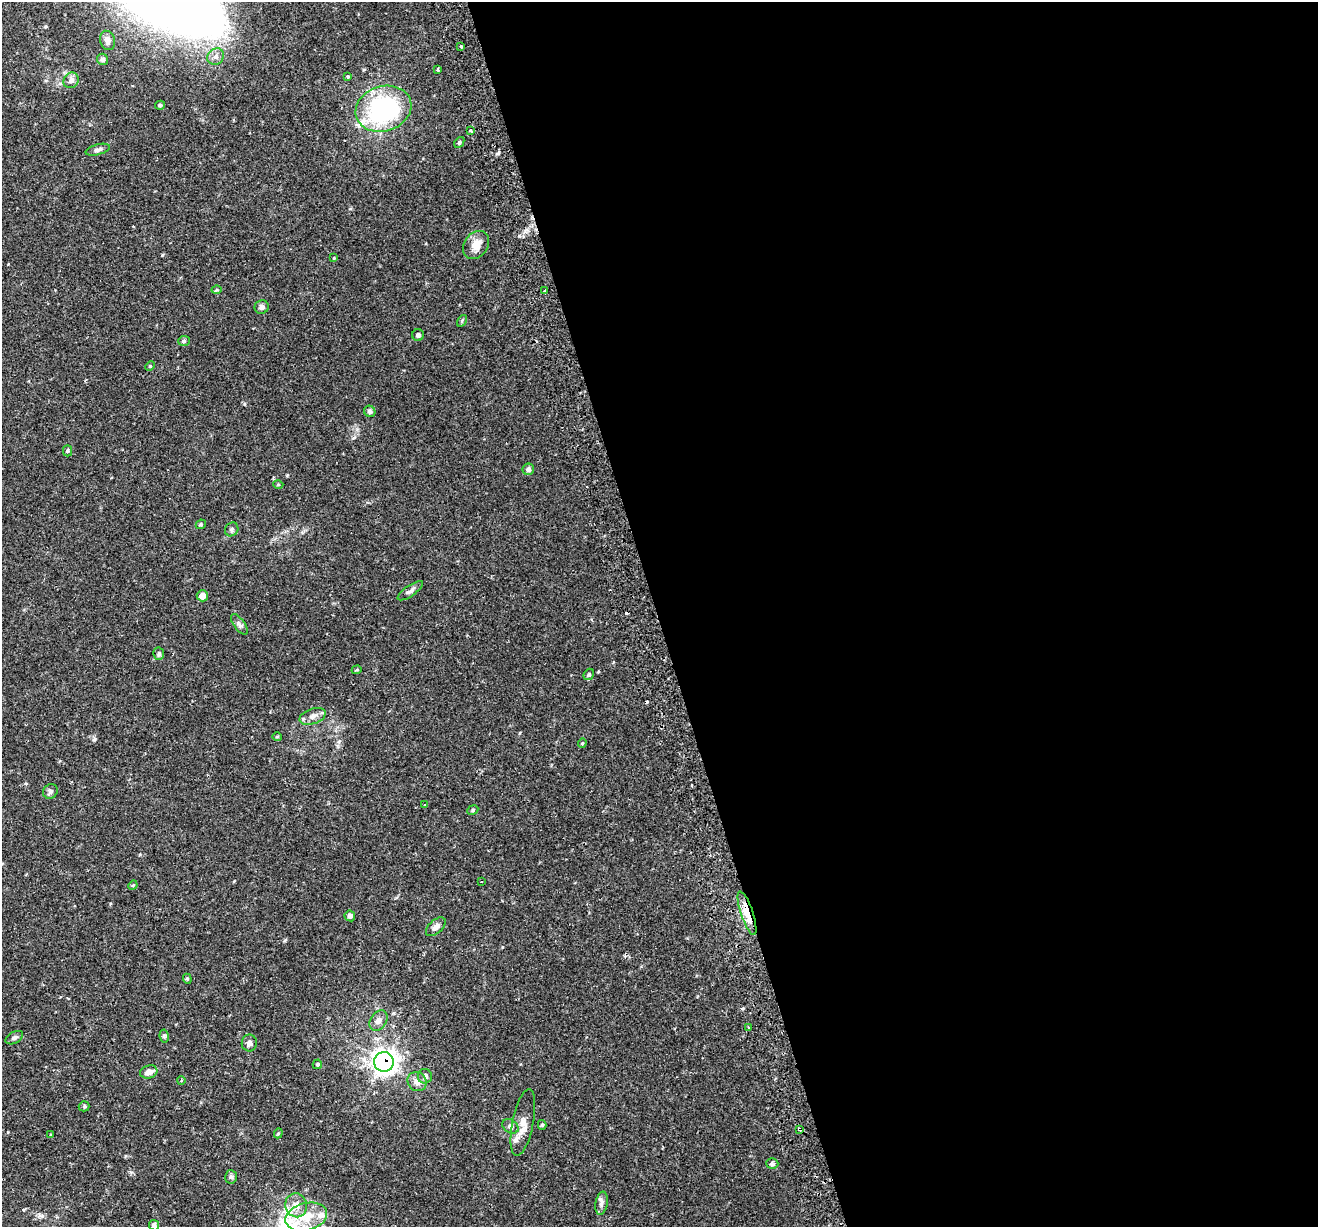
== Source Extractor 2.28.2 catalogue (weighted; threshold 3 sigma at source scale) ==
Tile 8 of 4 x 4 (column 4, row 2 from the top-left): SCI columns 4009-5324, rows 2632-3856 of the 5379 x 5211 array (HDU 1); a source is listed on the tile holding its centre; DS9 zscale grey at full resolution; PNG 1320 x 1229 px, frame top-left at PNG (2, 2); each listed source drawn as its Kron ellipse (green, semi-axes under 4 px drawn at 4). Shown black and unused: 50% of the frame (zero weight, under 2 of 3 exposures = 5% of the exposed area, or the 3 px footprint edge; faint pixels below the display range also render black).
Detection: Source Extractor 2.28.2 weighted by HDU 2 'WHT'; one run over the whole footprint, this tile lists its part. Background 0.0486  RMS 0.0036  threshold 0.0161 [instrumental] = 3 sigma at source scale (4.5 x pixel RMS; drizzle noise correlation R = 1.50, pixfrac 1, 0.0396/0.0396 arcsec/px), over >= 5 px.
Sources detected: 74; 4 cosmic-ray / hot-pixel residue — neither listed nor drawn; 1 inside a brighter listed object's ellipse — not listed separately; the other 69 listed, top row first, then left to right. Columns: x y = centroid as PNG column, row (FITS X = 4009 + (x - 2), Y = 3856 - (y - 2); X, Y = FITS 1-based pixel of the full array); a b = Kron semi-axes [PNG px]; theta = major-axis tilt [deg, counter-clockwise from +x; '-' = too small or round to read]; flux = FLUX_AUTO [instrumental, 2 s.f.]
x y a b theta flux
108 40 10 7 -72 1.5
461 46 3 3 - 0.41
216 57 9 7 42 1.6
103 59 6 5 - 0.83
438 70 3 3 - 0.66
348 77 3 3 - 0.88
71 80 8 7 - 1.6
160 105 5 4 - 0.59
383 109 28 22 18 53
471 131 3 3 - 1.5
459 142 6 4 50 0.52
98 150 12 5 14 1.2
476 245 15 11 54 3.9
334 258 4 4 - 0.31
216 290 5 3 - 0.4
545 291 3 3 - 1.4
262 307 7 6 - 1.2
462 321 6 4 57 0.49
418 335 6 6 - 0.97
184 341 6 5 - 0.6
150 366 5 4 - 0.4
370 411 6 5 - 1.1
68 451 6 4 -90 0.54
528 469 6 5 - 1
278 485 5 3 - 0.31
201 524 5 4 - 0.54
232 529 7 6 - 0.82
410 591 15 5 34 1.4
202 596 6 5 - 2.4
239 624 12 5 -53 1.1
159 654 6 5 - 0.62
357 670 5 4 - 0.37
589 674 6 5 - 0.57
313 716 13 7 19 2.1
277 736 5 3 - 0.37
582 743 4 4 - 0.39
50 791 8 7 - 0.92
425 805 3 2 - 0.44
473 810 6 4 26 0.56
482 882 3 2 - 0.62
133 885 5 4 - 0.36
747 913 23 6 -71 6.1
350 916 5 5 - 1
436 927 12 6 42 1.8
187 979 5 4 - 0.49
378 1021 11 8 56 1.9
749 1028 3 3 - 0.54
164 1036 6 4 -81 0.69
14 1038 9 5 28 0.93
249 1043 8 7 - 1.3
384 1062 10 9 - 200
317 1064 5 4 - 0.5
149 1072 9 6 18 2
425 1076 7 7 - 1.2
181 1081 4 3 - 0.4
417 1082 10 9 - 2.4
84 1106 5 5 - 0.51
523 1123 34 10 79 4.7
542 1125 5 4 - 0.48
510 1126 9 6 -33 1.3
800 1129 4 3 - 2.1
278 1133 5 4 - 0.43
51 1135 4 3 - 0.42
772 1164 6 5 - 0.89
231 1177 7 5 -86 0.79
601 1203 11 6 80 1.3
296 1205 12 11 - 3.2
306 1217 21 13 15 8.9
154 1225 5 5 - 1
Overlapping masked pixels (flux is a lower limit): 3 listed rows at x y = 747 913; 384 1062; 800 1129
Isophote crosses this tile's border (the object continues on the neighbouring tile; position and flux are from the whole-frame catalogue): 1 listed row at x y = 154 1225